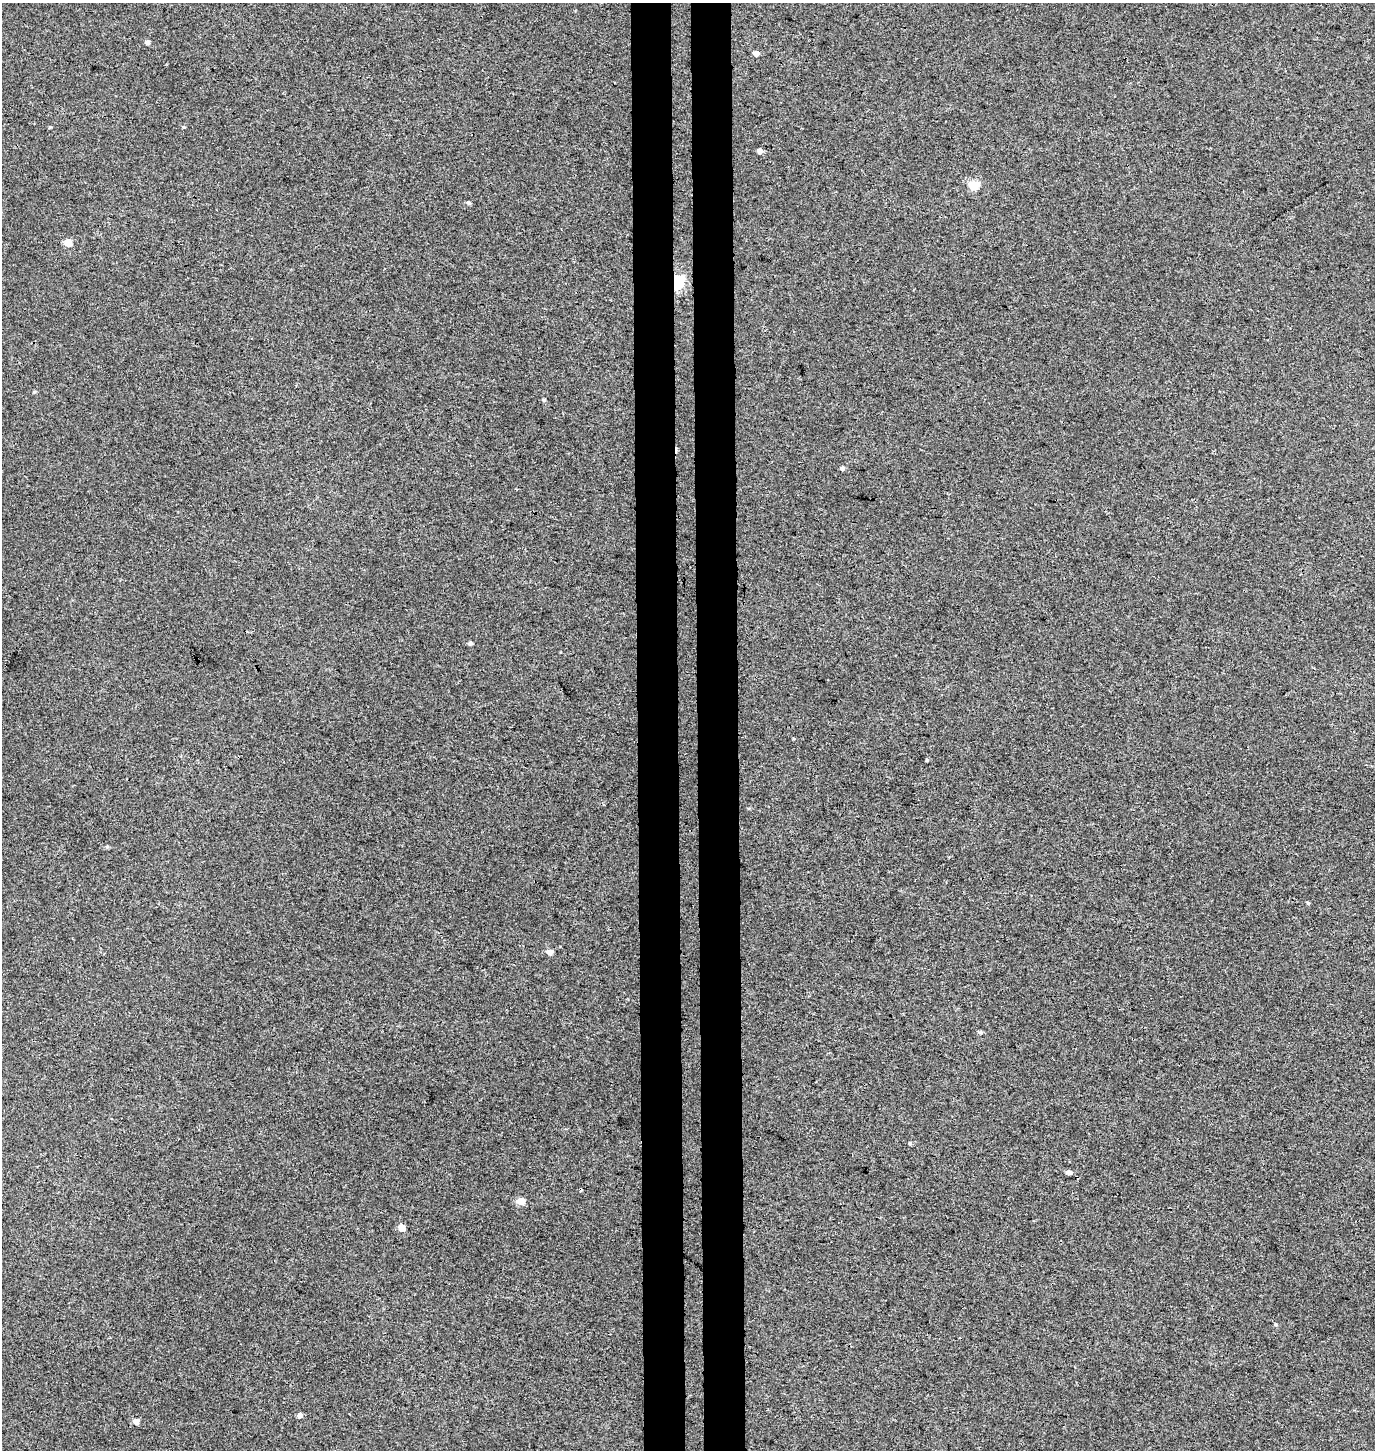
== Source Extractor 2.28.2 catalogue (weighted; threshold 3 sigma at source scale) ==
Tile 5 of 3 x 3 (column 2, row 2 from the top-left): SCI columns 1643-3015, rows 1460-2907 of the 4656 x 4358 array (HDU 1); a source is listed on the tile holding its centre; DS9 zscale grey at full resolution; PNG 1377 x 1452 px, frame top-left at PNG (2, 3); no overlay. Shown black and unused: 6% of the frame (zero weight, under 3 of 4 exposures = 5% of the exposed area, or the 3 px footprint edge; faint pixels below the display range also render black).
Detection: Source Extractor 2.28.2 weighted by HDU 2 'WHT'; one run over the whole footprint, this tile lists its part. Background 0.00244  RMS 0.004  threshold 0.018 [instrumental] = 3 sigma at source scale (4.5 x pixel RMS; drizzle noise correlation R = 1.50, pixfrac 1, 0.0396/0.0396 arcsec/px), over >= 5 px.
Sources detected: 25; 3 cosmic-ray / hot-pixel residue — not listed; the other 22 listed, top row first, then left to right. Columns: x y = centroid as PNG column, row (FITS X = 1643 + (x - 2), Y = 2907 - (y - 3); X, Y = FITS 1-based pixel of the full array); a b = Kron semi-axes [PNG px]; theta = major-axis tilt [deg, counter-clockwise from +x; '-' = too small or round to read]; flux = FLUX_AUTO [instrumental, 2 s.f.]
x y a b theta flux
147 42 4 4 - 1.5
756 53 6 5 - 1.9
183 127 4 4 - 0.42
760 151 5 5 - 1.7
973 185 5 5 - 19
469 203 5 4 - 0.79
68 243 5 5 - 6.4
677 282 6 5 - 71
544 400 4 4 - 0.56
843 468 5 4 - 0.93
470 643 5 4 - 0.9
927 760 5 4 - 0.42
107 847 5 5 - 0.52
1308 903 4 4 - 0.55
549 952 5 5 - 2.4
980 1032 5 4 - 0.68
910 1143 5 4 - 0.48
1069 1172 6 4 -7 1.4
521 1201 5 5 - 6.2
402 1228 5 5 - 4.6
300 1415 5 4 - 1.6
136 1421 5 5 - 2.6
Overlapping masked pixels (flux is a lower limit): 1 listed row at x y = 677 282
Unlisted compact peaks at least as high as the median listed source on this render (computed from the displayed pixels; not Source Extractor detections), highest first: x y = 34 392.